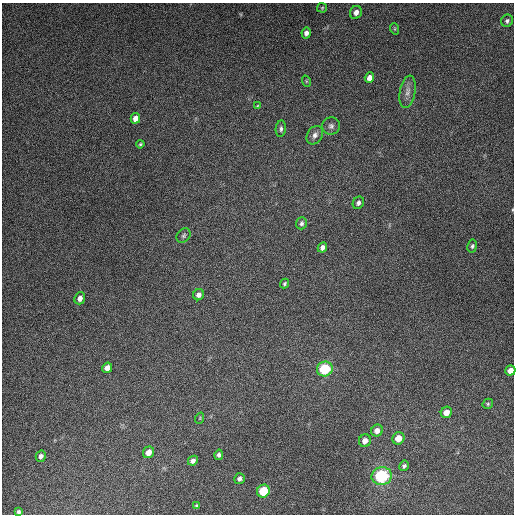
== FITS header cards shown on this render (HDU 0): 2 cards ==
NAXIS1  =                  512
NAXIS2  =                  512

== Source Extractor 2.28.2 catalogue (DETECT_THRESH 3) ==
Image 512 x 512 px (HDU 0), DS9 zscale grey, 1 PNG px = 1 image px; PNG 516 x 516 px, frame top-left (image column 1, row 512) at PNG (2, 3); each listed source drawn as its Kron ellipse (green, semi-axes under 4 px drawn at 4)
Background 4820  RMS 310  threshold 919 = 3 sigma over >= 5 px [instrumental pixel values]
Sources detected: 41; all 41 listed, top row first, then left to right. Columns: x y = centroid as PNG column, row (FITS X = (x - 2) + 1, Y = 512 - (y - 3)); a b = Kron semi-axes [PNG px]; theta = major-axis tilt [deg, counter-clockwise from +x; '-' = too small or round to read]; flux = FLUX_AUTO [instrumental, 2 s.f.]
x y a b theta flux
322 8 5 5 - 2.6e+04
356 12 7 6 - 1.1e+05
507 21 6 6 - 5.1e+04
395 29 6 3 -72 1.9e+04
306 33 5 4 - 7.8e+04
369 78 5 4 - 1.2e+05
306 81 6 3 -72 1.9e+04
408 92 16 7 79 1.4e+05
257 106 4 3 - 1.9e+04
135 118 5 4 - 1.5e+05
331 126 9 9 - 7.6e+04
281 129 8 5 83 5.3e+04
315 135 10 7 57 9.2e+04
140 144 4 3 - 2.4e+04
358 203 6 5 - 6.3e+04
301 223 6 5 - 4.8e+04
183 236 8 6 46 4.8e+04
472 246 6 4 79 4.0e+04
322 247 5 4 - 7.8e+04
284 284 5 4 - 3.1e+04
199 295 6 5 - 9.0e+04
80 298 6 5 - 1.0e+05
107 368 5 5 - 1.5e+05
325 369 8 7 - 1.0e+06
510 370 5 5 - 1.5e+05
488 404 5 5 - 3.0e+04
446 412 6 5 - 1.9e+05
200 418 6 3 71 2.0e+04
377 431 6 5 - 1.2e+05
398 438 6 6 - 2.3e+05
365 441 6 6 - 1.3e+05
148 452 6 5 - 1.8e+05
219 455 5 4 - 5.2e+04
41 456 6 5 - 7.4e+04
193 461 5 4 - 7.3e+04
404 466 5 5 - 4.7e+04
382 476 10 9 - 1.6e+06
239 479 5 5 - 6.7e+04
263 491 7 6 - 6.7e+05
196 506 4 3 - 2.8e+04
19 512 4 4 - 4.6e+04
At the frame edge (FLAGS 8, measured only in part): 1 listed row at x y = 510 370